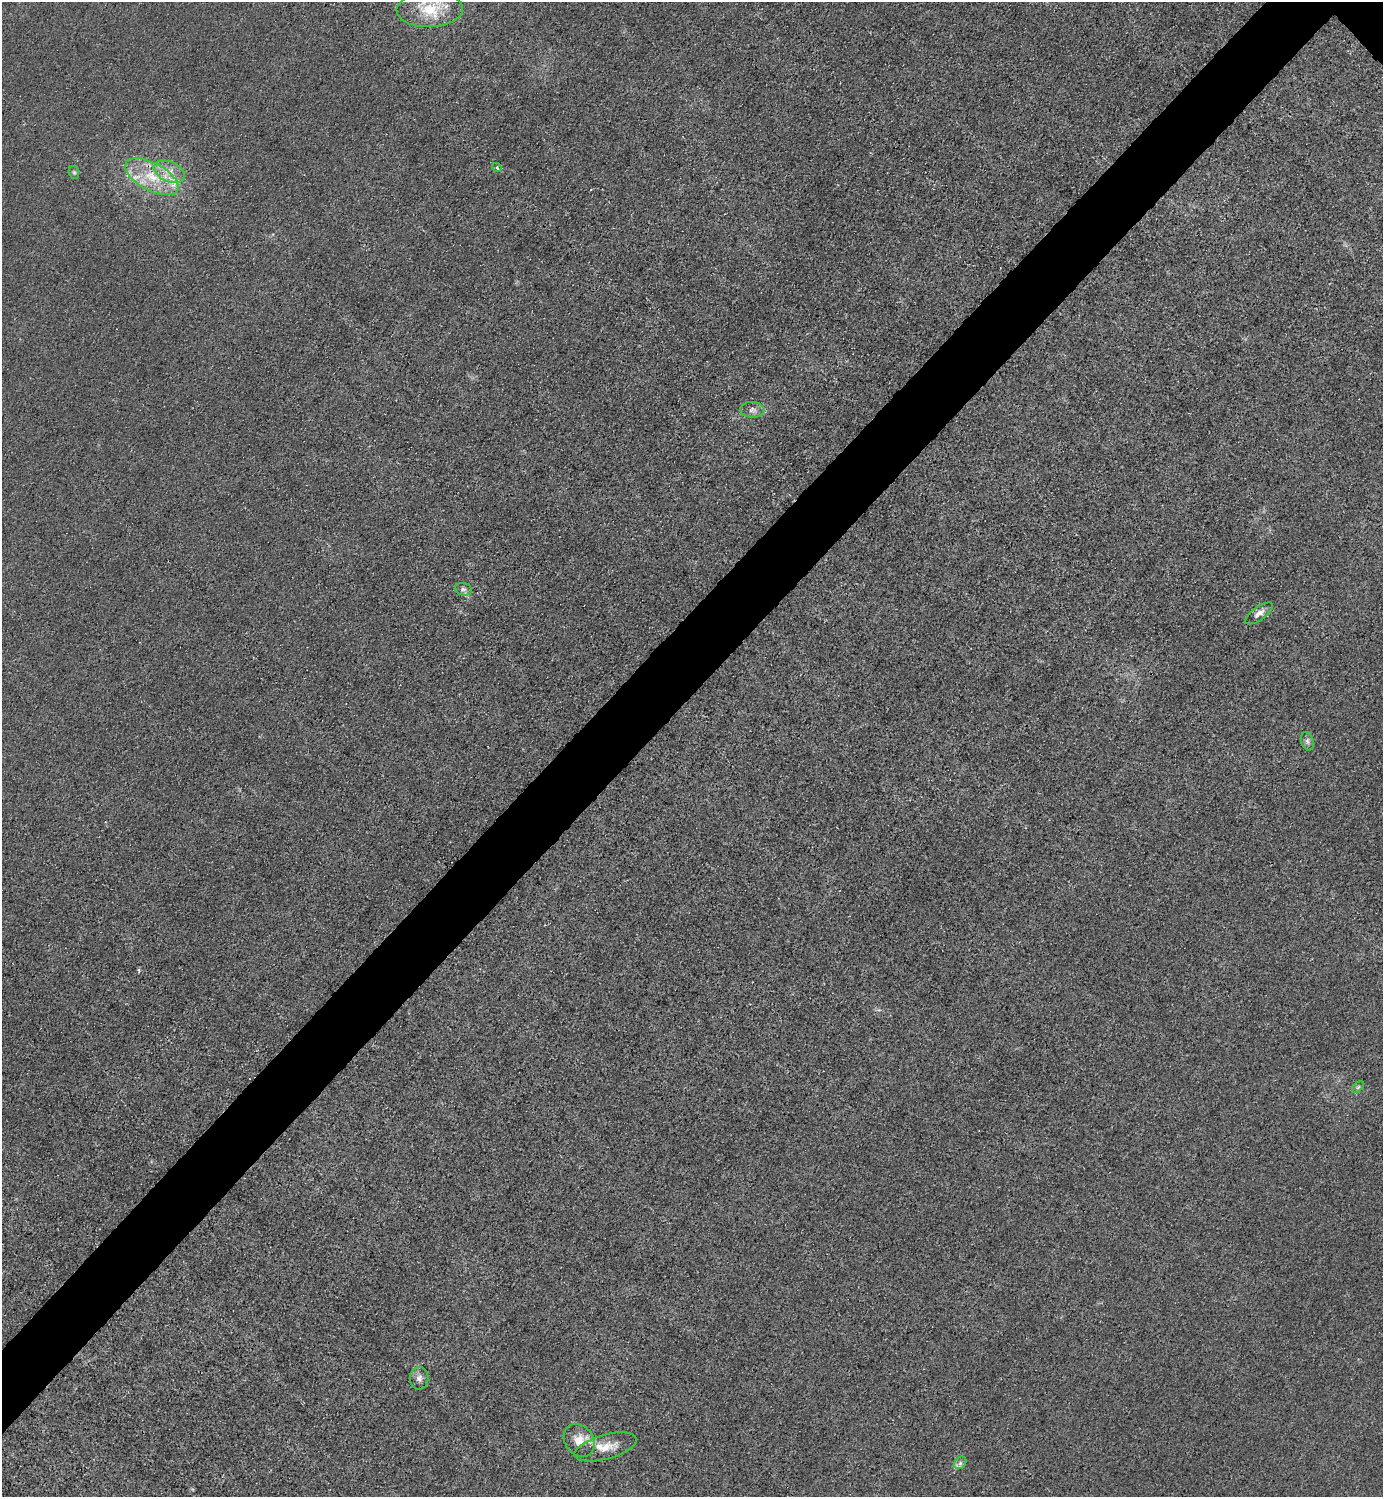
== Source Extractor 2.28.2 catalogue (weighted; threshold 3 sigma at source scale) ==
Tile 7 of 4 x 4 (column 3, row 2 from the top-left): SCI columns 3065-4445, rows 2993-4487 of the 5985 x 5985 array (HDU 1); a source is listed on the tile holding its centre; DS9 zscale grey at full resolution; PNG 1385 x 1499 px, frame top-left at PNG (2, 2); each listed source drawn as its Kron ellipse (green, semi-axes under 4 px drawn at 4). Shown black and unused: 5% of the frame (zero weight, under 3 of 4 exposures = <1% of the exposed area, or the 3 px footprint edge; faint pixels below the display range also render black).
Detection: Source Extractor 2.28.2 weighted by HDU 2 'WHT'; one run over the whole footprint, this tile lists its part. Background 0.0213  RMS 0.0062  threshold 0.0279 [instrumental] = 3 sigma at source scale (4.5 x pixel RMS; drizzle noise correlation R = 1.50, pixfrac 1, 0.05/0.05 arcsec/px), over >= 5 px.
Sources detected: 17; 3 inside a brighter listed object's ellipse — not listed separately; the other 14 listed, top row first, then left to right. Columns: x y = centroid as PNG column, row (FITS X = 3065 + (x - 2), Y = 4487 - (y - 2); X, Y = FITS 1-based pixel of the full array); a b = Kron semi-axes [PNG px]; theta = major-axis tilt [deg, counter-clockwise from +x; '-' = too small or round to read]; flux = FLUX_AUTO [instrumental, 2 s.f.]
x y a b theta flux
430 9 33 18 2 23
497 167 5 3 - 1.2
74 172 6 5 - 1.1
169 172 16 10 -24 8.5
152 177 29 14 -28 23
752 410 12 8 -1 3.2
463 589 8 6 -13 2.1
1259 613 16 6 35 3.8
1307 741 9 6 -72 1.9
1358 1087 7 4 45 1
419 1378 11 9 87 3.4
579 1440 17 14 -53 10
606 1447 32 12 15 11
960 1463 7 5 48 1.7
Isophote crosses this tile's border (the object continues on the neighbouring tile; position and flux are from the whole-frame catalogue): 1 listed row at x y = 430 9